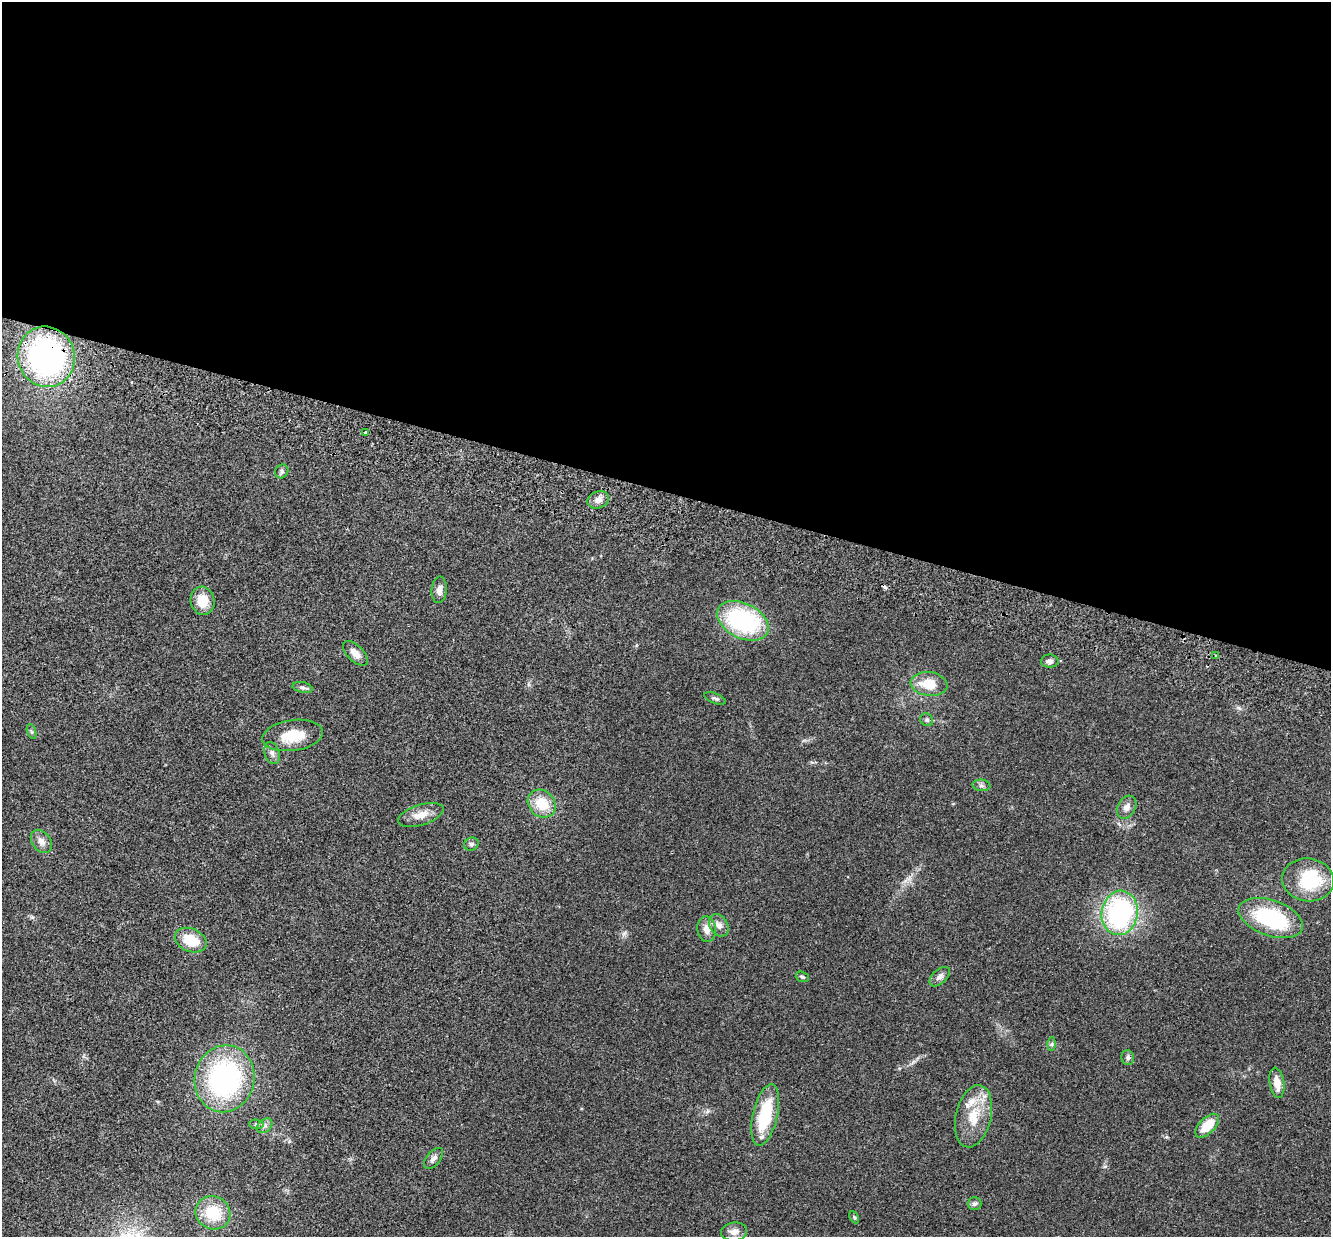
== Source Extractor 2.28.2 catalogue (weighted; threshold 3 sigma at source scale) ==
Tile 3 of 4 x 4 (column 3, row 1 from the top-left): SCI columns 2680-4008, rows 3893-5127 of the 5357 x 5440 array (HDU 1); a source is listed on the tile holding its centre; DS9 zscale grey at full resolution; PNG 1333 x 1239 px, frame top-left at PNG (2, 2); each listed source drawn as its Kron ellipse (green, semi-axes under 4 px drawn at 4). Shown black and unused: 40% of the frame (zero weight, under 2 of 3 exposures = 3% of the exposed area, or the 3 px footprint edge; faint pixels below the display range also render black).
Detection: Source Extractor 2.28.2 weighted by HDU 2 'WHT'; one run over the whole footprint, this tile lists its part. Background 0.0531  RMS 0.0079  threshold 0.0354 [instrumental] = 3 sigma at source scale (4.5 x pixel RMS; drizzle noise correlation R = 1.50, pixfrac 1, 0.05/0.05 arcsec/px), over >= 5 px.
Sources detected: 51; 2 inside a brighter object's white glare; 2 cosmic-ray / hot-pixel residue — neither listed nor drawn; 2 inside a brighter listed object's ellipse — not listed separately; the other 45 listed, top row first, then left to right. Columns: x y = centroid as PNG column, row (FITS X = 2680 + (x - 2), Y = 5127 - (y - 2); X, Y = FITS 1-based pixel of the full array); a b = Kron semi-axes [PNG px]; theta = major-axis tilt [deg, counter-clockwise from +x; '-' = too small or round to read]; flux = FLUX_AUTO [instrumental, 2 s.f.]
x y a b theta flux
46 357 30 28 -70 180
365 432 3 3 - 1.6
282 471 7 6 - 1.7
598 500 11 8 19 4.5
439 590 13 7 86 4.4
203 601 14 12 -77 14
743 621 27 17 -26 89
355 653 15 8 -45 5.6
1216 656 4 3 - 1.2
1050 661 9 6 0 2.6
929 684 18 12 -8 17
302 687 10 5 -13 2
715 698 11 5 -21 1.8
927 720 7 6 - 1.6
31 732 8 3 -71 1.1
293 735 30 15 8 19
272 753 11 7 -71 3.3
981 785 9 5 -6 1.9
542 804 15 12 -44 18
1127 807 12 9 60 4.2
421 815 24 10 17 9.2
41 841 13 9 -54 4.8
471 844 7 6 - 2
1308 880 26 21 -7 42
1120 913 22 18 80 120
1271 918 33 17 -19 65
719 925 12 9 -57 4.5
707 929 13 9 -83 5.9
191 940 16 11 -24 20
802 977 7 5 -20 1.1
940 977 12 7 42 3.4
1052 1044 7 4 89 1.2
1128 1057 7 6 - 2.1
224 1079 34 29 76 120
1277 1083 15 7 -81 8.5
765 1115 31 12 77 40
974 1116 31 17 77 22
256 1124 7 5 -5 1.3
265 1126 9 6 41 2.1
1207 1126 15 7 45 17
433 1158 12 7 50 3.4
974 1204 7 6 - 1.7
213 1213 18 16 -28 25
854 1217 6 4 -60 1.1
734 1232 13 9 4 5.5
Overlapping masked pixels (flux is a lower limit): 1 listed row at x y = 46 357